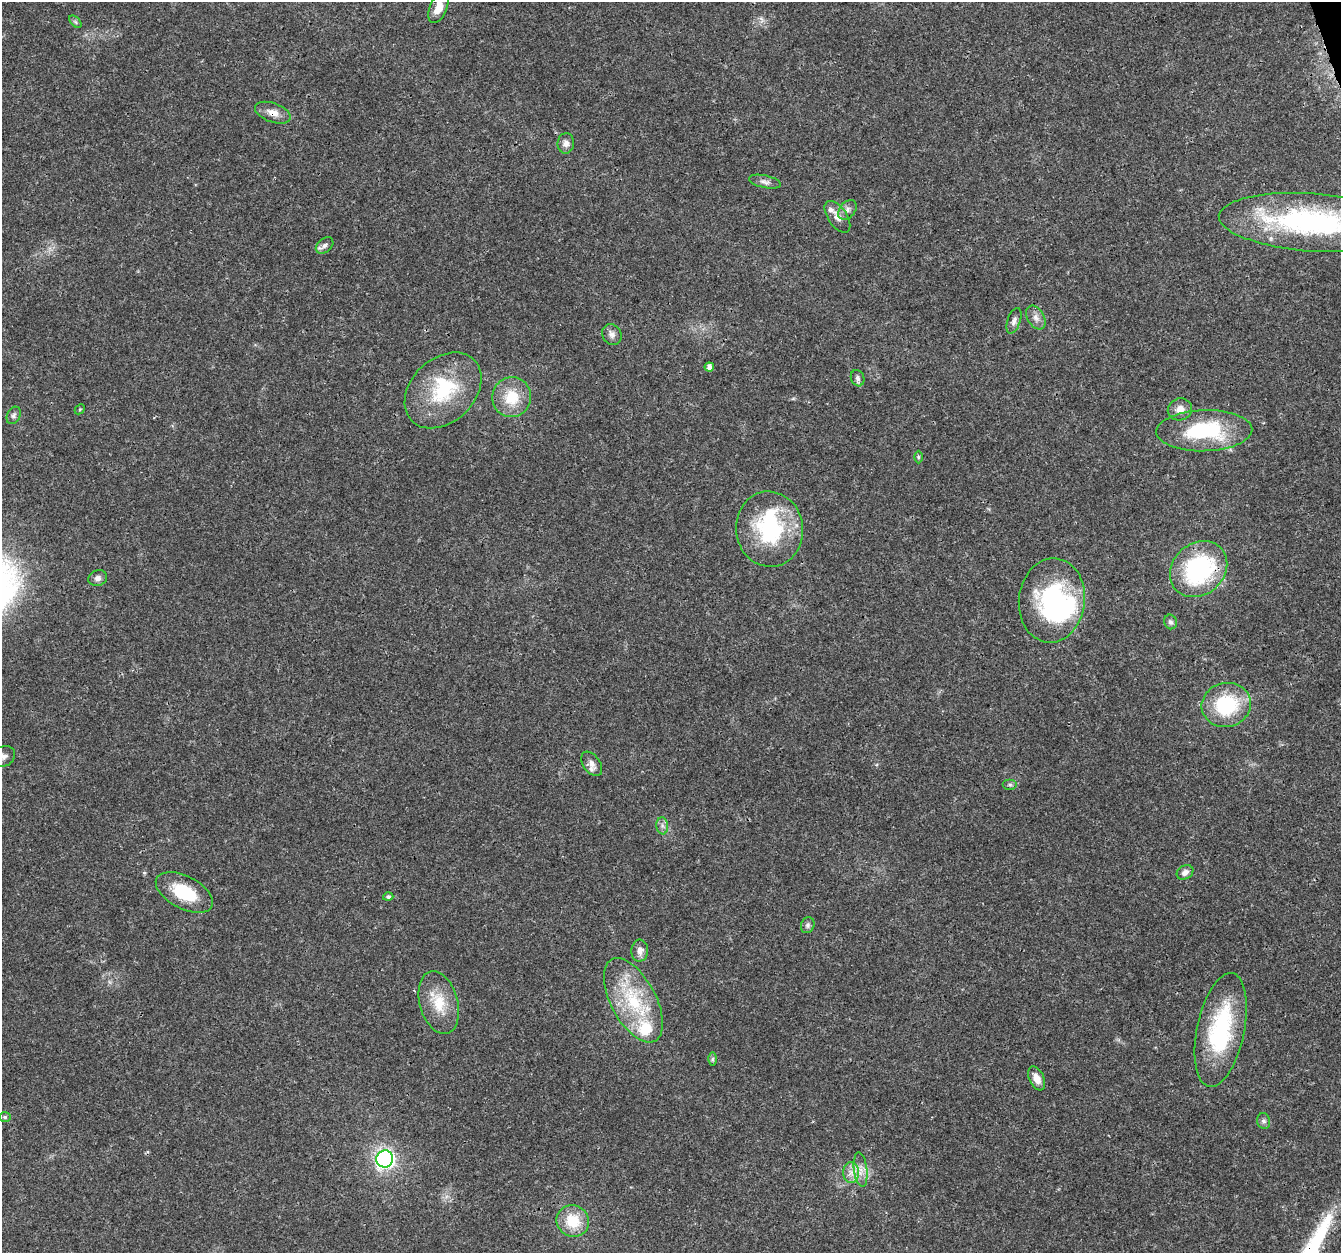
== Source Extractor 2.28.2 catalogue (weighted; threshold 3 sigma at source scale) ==
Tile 10 of 4 x 4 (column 2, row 3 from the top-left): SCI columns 1345-2683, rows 1366-2616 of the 5363 x 5184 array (HDU 1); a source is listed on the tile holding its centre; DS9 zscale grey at full resolution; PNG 1343 x 1255 px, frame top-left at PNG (2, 2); each listed source drawn as its Kron ellipse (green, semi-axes under 4 px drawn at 4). Shown black and unused: <1% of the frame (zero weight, under 3 of 4 exposures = <1% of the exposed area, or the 3 px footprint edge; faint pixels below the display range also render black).
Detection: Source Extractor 2.28.2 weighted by HDU 2 'WHT'; one run over the whole footprint, this tile lists its part. Background 0.0269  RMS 0.002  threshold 0.0089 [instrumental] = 3 sigma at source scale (4.5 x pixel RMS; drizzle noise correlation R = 1.50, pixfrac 1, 0.0396/0.0396 arcsec/px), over >= 5 px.
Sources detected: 52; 2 inside a brighter object's white glare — neither listed nor drawn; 3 inside a brighter listed object's ellipse — not listed separately; the other 47 listed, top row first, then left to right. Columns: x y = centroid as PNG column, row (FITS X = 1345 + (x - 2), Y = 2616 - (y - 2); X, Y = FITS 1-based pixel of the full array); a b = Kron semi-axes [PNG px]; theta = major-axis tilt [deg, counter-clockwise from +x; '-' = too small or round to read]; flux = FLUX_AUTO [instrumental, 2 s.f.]
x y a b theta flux
438 8 16 8 67 2.6
75 22 7 4 -45 0.43
273 113 19 9 -20 2
566 143 10 8 85 1.1
765 182 16 6 -12 0.88
847 210 11 7 50 0.9
837 217 18 9 -56 1.7
1313 222 94 29 -4 43
325 245 10 6 39 0.77
1036 318 13 8 -59 1.3
1014 321 13 6 71 0.82
612 334 11 9 -60 1.1
709 367 5 4 - 1.1
858 378 8 6 -72 0.61
443 390 44 31 44 13
512 397 20 19 - 5.8
80 409 6 4 44 0.24
1180 409 12 11 - 1.8
14 415 9 6 63 0.6
1204 431 48 20 2 17
918 457 6 4 -89 0.28
769 529 38 33 -81 20
1199 569 31 25 41 27
98 578 9 8 - 0.83
1052 600 42 33 84 31
1170 622 7 6 - 0.56
1226 705 25 22 13 14
3 757 12 10 27 1.3
592 764 13 8 -55 1.4
1010 785 7 5 0 0.43
662 826 8 6 -83 0.67
1185 872 9 6 31 0.93
184 892 31 16 -27 8.5
388 897 5 4 - 0.36
808 925 8 6 67 0.58
640 951 11 8 88 1.3
633 1000 46 22 -62 14
439 1003 32 19 -74 6.1
1221 1030 58 23 78 20
712 1059 6 4 89 0.35
1037 1078 13 7 -66 1.8
5 1117 6 5 - 0.33
1264 1121 8 6 -77 0.59
385 1159 8 8 - 46
861 1170 17 7 -83 1.7
851 1173 10 8 90 1.5
573 1221 16 15 - 5.9
Overlapping masked pixels (flux is a lower limit): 3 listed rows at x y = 273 113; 1313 222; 1199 569
Isophote crosses this tile's border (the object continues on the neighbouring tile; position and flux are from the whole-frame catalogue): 3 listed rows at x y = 438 8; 1313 222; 3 757